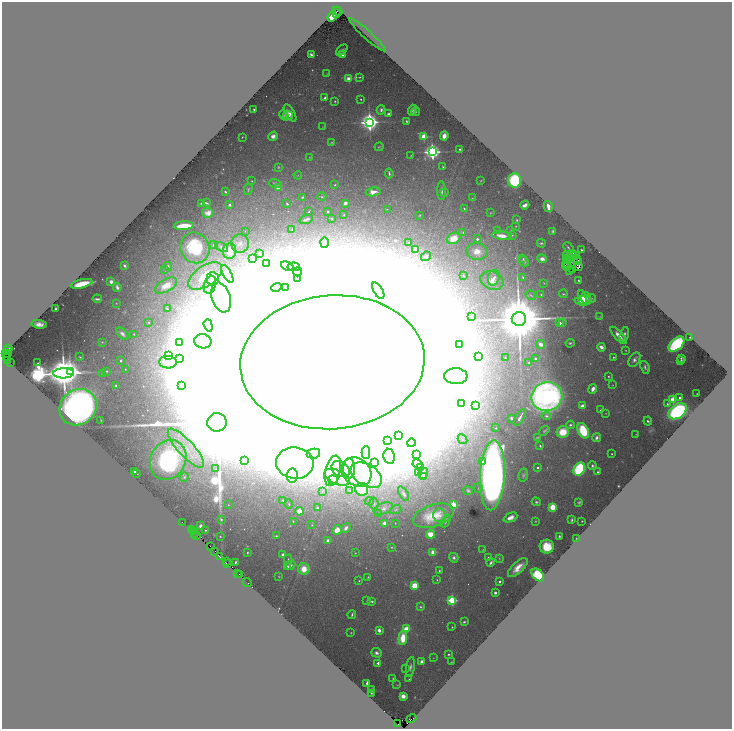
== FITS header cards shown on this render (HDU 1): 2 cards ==
NAXIS1  =                 1460
NAXIS2  =                 1453

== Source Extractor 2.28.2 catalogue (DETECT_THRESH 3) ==
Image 1460 x 1453 px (HDU 1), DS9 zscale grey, zoomed out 1/2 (1 PNG px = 2 x 2 image px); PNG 734 x 731 px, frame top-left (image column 1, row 1453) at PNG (2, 2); each listed source drawn as its Kron ellipse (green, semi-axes under 4 px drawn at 4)
Background 1.43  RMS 0.044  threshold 0.133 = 3 sigma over >= 5 px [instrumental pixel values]
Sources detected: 435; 54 cannot appear on this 1/2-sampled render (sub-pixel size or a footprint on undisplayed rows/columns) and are neither listed nor drawn; the other 381 listed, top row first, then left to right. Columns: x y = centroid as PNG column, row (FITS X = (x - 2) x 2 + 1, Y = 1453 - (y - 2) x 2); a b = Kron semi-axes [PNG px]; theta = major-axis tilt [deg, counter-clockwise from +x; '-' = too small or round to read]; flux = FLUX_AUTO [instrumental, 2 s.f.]
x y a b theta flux
337 11 5 2 - 1000
336 13 3 1 - 220
332 17 5 4 - 110
367 35 24 3 -42 62
342 50 7 2 42 13
311 55 4 2 - 12
342 55 3 2 - 20
326 74 3 2 - 4.2
360 77 3 2 - 6.7
349 79 2 2 - 180
325 98 3 3 - 16
361 99 2 2 - 6.9
335 101 2 2 - 6.2
254 110 2 1 - 5.3
381 110 4 3 - 18
412 110 5 4 - 26
415 112 4 3 - 10
290 113 9 4 -60 65
389 114 3 3 - 19
284 115 5 3 - 11
288 115 5 4 - 30
406 121 3 2 - 8.6
369 122 4 4 - 6200
322 127 2 2 - 2.4
273 136 5 4 - 40
424 136 3 3 - 280
444 136 4 3 - 63
242 137 2 1 - 3.8
332 142 3 2 - 5.6
379 147 4 2 - 6.5
460 149 2 2 - 10
432 152 4 4 - 3800
411 156 3 2 - 4.1
309 157 3 2 - 3.8
278 167 4 3 - 8.7
443 167 2 2 - 4
389 173 5 2 - 13
298 175 4 2 - 5.5
514 180 7 6 - 620
252 181 2 2 - 5.2
481 181 3 2 - 4.4
275 184 6 3 -17 18
335 185 3 2 - 7.2
278 188 3 3 - 62
248 189 5 3 - 8.1
441 191 9 3 -89 19
225 192 2 2 - 12
373 192 7 4 9 46
444 193 3 2 - 7
302 197 3 3 - 7.7
322 197 4 3 - 8.9
472 198 3 2 - 3.6
201 203 3 2 - 7.9
206 203 3 2 - 13
345 203 3 3 - 29
287 204 2 2 - 9.5
230 205 2 2 - 33
525 205 4 3 - 58
548 206 5 2 - 55
464 208 2 2 - 7.3
387 209 2 1 - 2.6
328 211 2 2 - 11
309 212 3 2 - 6.3
208 213 6 5 - 46
490 213 3 2 - 4.5
344 215 2 2 - 3.6
420 215 2 2 - 4.3
332 218 2 2 - 9.2
306 219 7 3 22 19
517 220 2 2 - 12
184 226 10 3 4 290
516 226 3 2 - 4.4
292 229 4 2 - 6.9
498 230 2 1 - 3.5
245 231 2 2 - 2.9
511 231 3 2 - 5.6
553 231 4 3 - 13
463 232 3 3 - 6.7
512 235 3 3 - 6.5
502 236 10 4 -8 73
453 238 7 5 23 110
477 239 2 2 - 29
324 242 5 4 - 15
408 242 2 2 - 22
240 243 9 9 - 69
541 243 4 3 - 11
213 245 3 2 - 5.8
222 247 7 4 -22 23
195 248 16 14 -60 540
568 248 6 2 -49 10
416 250 2 2 - 140
581 250 2 2 - 6.7
229 251 8 6 84 140
477 251 10 8 -6 74
260 253 4 3 - 14
573 254 2 1 - 3.9
575 255 2 1 - 1.8
426 256 5 4 - 13
566 256 2 1 - 1.3
571 257 4 1 - 0.81
567 258 2 1 - 2.9
253 259 3 3 - 7.6
523 259 3 3 - 8.4
542 259 5 4 - 44
577 259 2 1 - 1.2
568 260 2 1 - 3.9
577 260 3 1 - 0.21
524 261 5 4 - 16
266 264 4 4 - 16
567 264 3 2 - 1.9
125 266 2 2 - 15
168 266 4 4 - 16
287 266 7 4 -26 18
565 266 2 1 - 3.2
568 266 2 1 - 1.2
579 266 4 1 - 3.9
294 267 6 4 -7 26
165 269 4 3 - 6.4
569 270 2 1 - 3.1
573 270 2 1 - 1.8
298 272 4 4 - 13
227 274 10 4 -61 87
205 276 19 10 34 260
463 276 3 3 - 10
523 277 3 2 - 11
213 278 6 6 - 56
297 278 2 2 - 8.4
494 278 8 5 72 46
578 280 2 2 - 7.4
111 281 3 2 - 29
492 281 12 9 -20 80
544 283 2 2 - 4.1
82 284 11 3 14 220
166 285 12 6 30 99
210 285 9 6 72 52
117 287 4 2 - 17
276 287 5 3 - 12
286 288 2 2 - 7.2
378 291 9 4 -60 36
563 294 4 2 - 8.4
531 295 5 2 - 8.9
541 295 2 2 - 4.5
221 298 15 9 -72 160
582 298 8 4 -81 44
585 298 6 5 - 38
591 298 5 3 - 12
97 299 5 2 - 15
583 301 8 5 1 100
116 303 2 1 - 2.2
56 309 2 2 - 11
167 309 3 2 - 11
471 316 2 2 - 11
600 317 3 3 - 7.3
519 319 7 7 - 77000
149 323 2 2 - 3.5
560 323 2 2 - 38
562 323 3 2 - 7.1
39 324 7 4 -9 49
208 325 6 4 -72 25
122 334 7 4 -43 30
134 334 2 2 - 4.7
624 334 7 3 73 21
619 335 11 3 -47 71
690 337 2 1 - 3.2
203 341 8 7 - 71
102 342 3 3 - 5.2
180 342 2 2 - 8
570 343 4 3 - 11
459 344 4 3 - 14
541 344 4 3 - 37
676 344 9 5 43 710
601 347 4 3 - 36
9 348 4 2 - 670
625 350 3 2 - 4.8
7 351 3 2 - 740
5 354 2 1 - 56
7 354 2 2 - 140
6 356 3 2 - 250
168 356 3 3 - 14
80 357 3 1 - 4.8
479 357 4 3 - 13
613 357 3 2 - 7.6
179 358 2 2 - 18
505 358 2 1 - 3.3
681 358 2 2 - 9.2
536 359 2 2 - 17
634 360 8 5 57 28
8 361 4 1 - 72
121 361 3 2 - 12
681 361 3 3 - 14
10 362 2 1 - 930
168 362 9 6 -1 44
332 362 92 67 5 610000
38 363 2 1 - 3.7
529 363 2 2 - 10
645 367 6 3 -66 16
125 369 4 3 - 6.9
70 371 4 4 - 6600
107 371 3 2 - 9.2
64 373 10 5 1 30000
102 374 2 2 - 9.9
456 376 12 8 -2 110
608 376 2 2 - 7
116 385 2 2 - 23
181 385 3 2 - 14
613 385 2 1 - 2.8
593 389 5 3 - 43
697 394 2 1 - 3.4
547 397 15 14 - 2800
679 398 3 2 - 14
673 400 3 3 - 280
461 403 3 3 - 9.2
667 404 4 3 - 13
475 405 2 2 - 53
582 406 4 3 - 43
78 407 19 17 41 4000
601 410 4 2 - 11
678 411 10 6 36 1300
606 413 2 2 - 3.3
547 416 5 3 - 13
512 418 3 3 - 17
520 418 9 2 61 30
101 421 3 1 - 4.8
648 421 4 4 - 19
217 422 9 9 - 340000
570 425 4 3 - 14
496 428 2 2 - 9.1
544 431 6 3 38 10
583 431 8 5 -63 300
563 432 6 6 - 160
636 434 2 1 - 2.3
399 435 2 2 - 10
538 437 3 2 - 6.7
597 438 4 3 - 24
462 439 5 3 - 16
388 441 3 3 - 32
411 443 4 3 - 11
540 446 3 2 - 11
186 448 25 8 -47 200
366 453 6 4 -90 20
313 454 7 5 11 33
417 454 4 3 - 15
612 454 2 2 - 6.7
389 456 7 5 -80 47
168 460 21 17 58 1600
245 460 3 2 - 17
374 462 4 3 - 34
482 462 2 2 - 130
295 463 19 15 -6 370
418 464 5 4 - 18
592 466 4 4 - 17
421 467 3 2 - 11
349 468 10 6 88 73
538 468 2 2 - 17
216 469 3 3 - 9.9
341 469 10 7 -32 86
579 469 7 5 60 810
333 471 15 7 75 140
135 472 3 2 - 16
357 472 16 13 -43 240
598 472 4 2 - 11
137 473 2 2 - 6.3
418 473 2 2 - 47
423 474 5 4 - 30
292 475 7 5 82 39
366 475 17 10 -32 210
492 475 35 12 87 9100
523 475 6 4 76 16
184 477 4 3 - 15
337 477 13 7 -25 95
423 477 3 3 - 14
333 480 5 4 - 31
479 488 5 3 - 11
362 489 6 6 - 350
350 490 3 3 - 6.2
468 491 5 3 - 13
322 492 3 2 - 5.1
404 494 8 4 -58 30
283 500 3 3 - 17
369 501 5 4 - 16
536 502 4 4 - 14
579 502 3 2 - 8.2
289 504 4 3 - 10
374 504 6 4 -81 28
228 505 2 2 - 4.3
453 505 3 3 - 500
553 507 3 3 - 220
317 508 3 2 - 35
383 509 10 5 21 44
396 510 6 3 19 16
299 511 4 4 - 110
379 513 3 3 - 9.2
440 515 7 6 - 43
433 516 21 11 18 210
510 517 7 4 24 51
221 519 4 2 - 10
572 520 3 2 - 8.3
293 521 2 2 - 5.8
446 521 7 2 65 11
535 521 3 2 - 6.5
582 521 2 1 - 4.6
182 522 2 1 - 26
384 523 2 2 - 120
395 523 2 2 - 4.7
312 525 2 2 - 3.6
201 526 2 2 - 110
346 528 5 3 - 26
191 530 2 1 - 62
205 530 2 2 - 6.4
337 530 5 4 - 83
193 531 2 1 - 29
194 533 2 2 - 55
430 534 4 3 - 120
197 535 2 2 - 110
220 536 2 1 - 4.1
276 536 3 3 - 7.6
559 536 3 2 - 9.1
576 538 2 1 - 2.6
328 541 3 3 - 44
210 546 4 1 - 54
392 547 4 3 - 8.2
547 547 7 7 - 200
483 550 3 2 - 5.1
214 551 2 1 - 98
247 552 2 1 - 4.2
433 552 2 2 - 140
355 553 3 2 - 4.1
283 555 3 2 - 24
219 556 3 1 - 330
488 557 2 2 - 5.5
454 558 5 4 - 22
499 558 3 3 - 6
288 559 4 3 - 8.6
226 561 3 3 - 390
235 562 2 2 - 8.5
491 563 4 2 - 16
228 564 2 1 - 89
291 565 5 3 - 19
287 566 2 2 - 57
518 568 12 5 44 100
304 569 5 5 - 130
439 571 3 3 - 9.5
237 573 2 1 - 41
239 575 3 2 - 160
538 575 7 5 -47 560
279 576 2 1 - 3.5
368 577 3 2 - 5.6
437 580 2 2 - 4.2
359 581 2 2 - 5.9
500 581 2 2 - 14
247 583 5 1 - 180
415 585 4 4 - 140
495 593 2 2 - 43
367 600 2 1 - 2.1
452 600 3 3 - 690
372 601 2 2 - 25
421 607 3 3 - 9.5
352 614 4 2 - 11
464 622 4 3 - 11
452 627 3 2 - 6
406 629 3 2 - 240
379 630 3 3 - 37
351 633 3 3 - 5.2
403 638 7 4 85 180
377 653 5 4 - 24
448 654 3 2 - 9
433 658 2 2 - 2.7
421 661 4 3 - 32
451 662 2 1 - 2.9
378 663 2 2 - 56
410 667 10 3 82 24
406 669 3 3 - 5.8
393 678 3 3 - 6.8
409 679 2 2 - 5.4
367 683 4 2 - 18
397 685 3 1 - 2.7
371 690 3 2 - 28
371 693 2 2 - 4.9
403 696 3 3 - 35
411 719 5 2 - 280
398 723 2 1 - 42
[54 sub-pixel or undisplayed-footprint detections neither listed nor drawn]